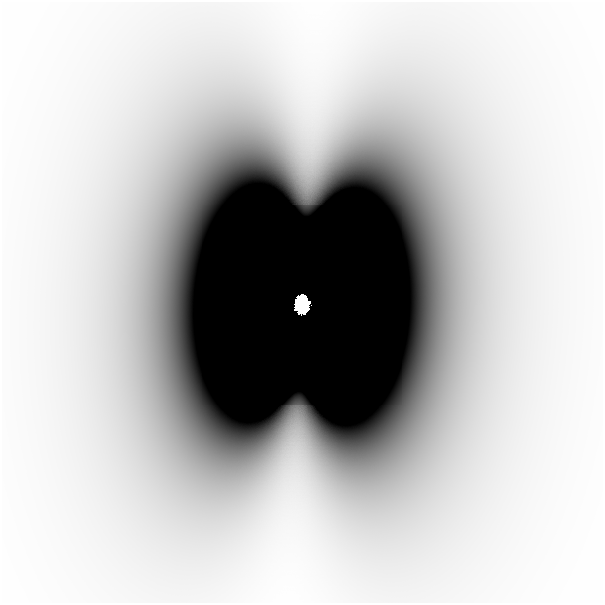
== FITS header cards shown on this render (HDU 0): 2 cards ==
NAXIS1  =                  601
NAXIS2  =                  601

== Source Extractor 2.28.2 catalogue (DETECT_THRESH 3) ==
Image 601 x 601 px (HDU 0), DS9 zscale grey, 1 PNG px = 1 image px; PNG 605 x 605 px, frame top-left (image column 1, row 601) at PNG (2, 2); no overlay
Background -4.01e-10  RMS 1.5e-10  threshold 4.36e-10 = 3 sigma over >= 5 px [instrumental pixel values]
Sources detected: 3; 2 with non-positive FLUX_AUTO (blend fragments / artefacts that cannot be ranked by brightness) are not listed; the other 1 listed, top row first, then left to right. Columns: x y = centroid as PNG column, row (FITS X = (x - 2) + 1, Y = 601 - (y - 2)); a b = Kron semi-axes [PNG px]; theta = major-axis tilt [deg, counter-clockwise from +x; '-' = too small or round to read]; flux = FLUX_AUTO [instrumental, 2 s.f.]
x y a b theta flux
302 304 15 11 89 16
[2 non-positive-flux detections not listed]